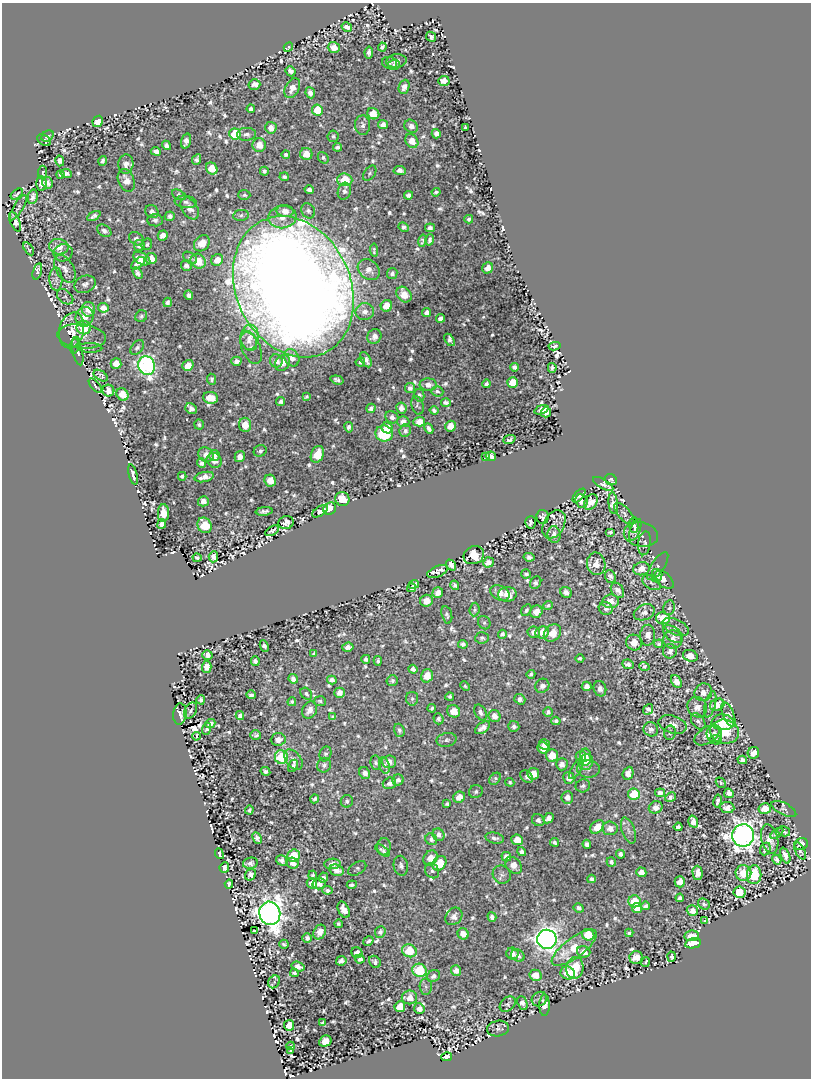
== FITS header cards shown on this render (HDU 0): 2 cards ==
NAXIS1  =                  809 /
NAXIS2  =                 1076 /

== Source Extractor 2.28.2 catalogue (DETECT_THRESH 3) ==
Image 809 x 1076 px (HDU 0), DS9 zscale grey, 1 PNG px = 1 image px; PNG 813 x 1080 px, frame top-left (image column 1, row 1076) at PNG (2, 3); each listed source drawn as its Kron ellipse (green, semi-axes under 4 px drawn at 4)
Background 0.194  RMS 0.0067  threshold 0.0201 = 3 sigma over >= 5 px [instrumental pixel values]
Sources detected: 1056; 1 with non-positive FLUX_AUTO (blend fragments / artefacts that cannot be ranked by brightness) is neither listed nor drawn; of the other 1055, the 500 brightest by FLUX_AUTO listed and drawn (555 fainter detections omitted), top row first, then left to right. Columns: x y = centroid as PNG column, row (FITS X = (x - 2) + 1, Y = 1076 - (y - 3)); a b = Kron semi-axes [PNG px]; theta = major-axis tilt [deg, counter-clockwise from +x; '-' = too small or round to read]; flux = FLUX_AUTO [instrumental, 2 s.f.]
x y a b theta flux
347 27 5 4 - 2.6
431 37 5 4 - 1.6
288 47 5 4 - 1.1
334 47 6 5 - 4.6
382 47 4 4 - 1.4
369 52 6 4 82 2
396 61 10 6 7 2.5
389 63 8 6 -16 0.98
394 65 6 5 - 1.9
291 71 5 5 - 2.2
444 81 6 5 - 3.6
254 84 6 5 - 3.3
404 87 7 5 68 2.9
292 88 11 7 64 4.3
310 93 5 4 - 2.3
251 109 4 4 - 1.5
317 110 5 5 - 13
373 114 6 5 - 6.3
98 121 6 5 - 4.7
363 125 10 7 -89 2
383 125 5 4 - 2.7
411 126 7 6 - 2.4
465 127 3 3 - 1
271 128 6 5 - 3.8
235 134 6 5 - 24
246 134 9 6 3 2.2
436 134 5 4 - 2.1
48 136 6 5 - 1.5
333 136 6 5 - 1
44 140 8 5 -34 1.1
186 141 8 4 74 3.1
412 141 7 6 - 5
166 145 5 4 - 1.5
259 145 7 6 - 5.4
338 147 4 4 - 1.5
156 151 5 4 - 2.2
286 154 4 3 - 1.3
306 154 6 6 - 5.4
323 158 6 5 - 0.99
197 159 6 4 64 1.6
60 161 5 4 - 2.6
103 161 5 4 - 1.5
126 164 10 7 85 3
212 168 6 5 - 9.1
400 170 6 4 -3 2
264 171 4 4 - 1.2
43 172 6 4 87 1.1
66 173 5 4 - 1.8
370 173 9 5 53 1.1
60 174 4 4 - 1.3
284 177 4 3 - 1.1
126 180 12 8 -67 4.8
345 180 7 6 - 23
41 183 7 5 -88 3.5
47 183 6 5 - 2.4
309 189 5 4 - 2
344 191 9 6 73 1.8
436 192 4 4 - 1.1
17 194 7 3 37 1
179 195 7 4 -26 1.1
244 195 6 5 - 1.1
408 195 4 4 - 1.9
33 197 7 5 77 1.9
186 202 11 6 -6 1.7
18 208 14 5 59 1.2
190 208 12 7 -57 4.3
285 211 8 6 -8 3.7
308 211 8 6 -57 1.3
152 212 7 6 - 2.4
241 215 8 5 9 1.1
94 216 7 4 28 1.7
170 216 5 4 - 1.8
282 217 14 11 6 5.5
469 219 4 3 - 1.1
155 220 7 6 - 1.6
15 222 10 5 -67 1.8
404 227 5 4 - 1.5
430 228 5 4 - 1.8
104 231 8 5 -33 1.7
163 235 5 5 - 3.8
136 239 8 6 -32 1.8
430 240 6 4 76 1.3
423 241 6 4 78 1.4
202 243 9 7 44 6.5
147 244 6 5 - 1.1
139 245 5 5 - 2.3
59 247 10 7 -8 5.4
29 249 7 3 -56 1
374 250 7 4 -86 1
63 253 9 8 - 1.8
151 258 5 5 - 4.5
190 258 8 5 -36 1.3
142 259 9 5 -28 5.7
217 260 6 5 - 4.5
198 261 8 7 - 8.3
138 263 8 4 39 2.5
186 265 5 5 - 1.9
488 268 6 5 - 3
65 269 15 9 -60 2.9
369 270 12 9 -39 4.2
37 271 8 3 73 1.1
137 273 6 4 -57 1.8
392 273 6 5 - 1.6
56 279 11 6 -87 1.9
85 284 11 8 24 2.3
293 287 73 57 -65 1900
189 295 5 4 - 1.9
404 295 8 6 -49 6.8
65 297 9 6 -39 1.1
167 302 5 4 - 1.6
386 306 6 5 - 7.4
103 308 5 4 - 3.2
88 309 7 6 - 6.3
365 312 9 8 - 3.3
427 312 4 4 - 2.6
141 316 6 5 - 1.2
84 317 10 9 - 3.7
441 318 5 4 - 2
84 328 7 6 - 13
72 330 18 12 76 6.4
82 336 24 12 -6 4.5
374 336 8 6 57 3.2
250 337 12 9 86 4.4
449 340 7 4 -57 1.5
249 341 10 7 -61 3
75 345 8 5 77 1.3
554 346 6 4 9 1
90 348 12 5 -2 1.3
137 348 8 5 53 1.3
251 348 17 9 -67 2.9
78 352 14 5 -76 2.2
292 358 9 7 -61 3.9
366 360 8 4 -62 2.8
236 361 5 4 - 2.2
276 361 6 6 - 2.8
360 362 5 3 - 1.2
282 363 8 6 48 3.1
116 364 5 5 - 6.7
147 365 9 8 - 150
188 365 6 5 - 5.8
514 367 4 4 - 1.7
552 368 5 4 - 1
101 376 8 5 -32 1.5
212 379 5 4 - 1.5
337 380 6 4 -18 1.4
512 382 5 5 - 7.1
486 384 4 4 - 1.5
428 385 8 6 -2 3.2
95 386 9 2 -49 1.1
410 388 5 5 - 1.7
108 391 6 6 - 2.7
437 391 6 5 - 1.2
122 394 7 5 -51 6.2
419 395 6 5 - 1.2
306 397 4 4 - 1
211 398 7 5 -7 6.6
281 402 4 4 - 1.3
446 402 5 4 - 1.4
417 405 9 6 -73 1
371 408 5 4 - 1.8
401 408 6 5 - 2.5
191 409 6 5 - 2.1
434 410 4 3 - 1.6
541 410 7 4 20 2.7
546 412 5 5 - 2.7
392 417 7 6 - 2
403 422 6 5 - 2.7
419 422 6 5 - 4.5
199 424 5 5 - 1.2
245 425 7 6 - 6.4
450 426 5 5 - 4.4
349 427 5 4 - 1.5
387 428 6 5 - 6.9
429 429 5 3 - 1.7
405 431 6 5 - 1.7
384 434 8 8 - 19
509 440 6 4 22 1.2
260 451 6 5 - 1.3
317 454 9 6 68 9.3
206 455 8 7 - 4
215 456 5 5 - 1.7
491 456 5 4 - 2.8
240 457 5 5 - 3.8
486 457 3 3 - 1.2
214 460 8 7 - 3.5
202 463 4 4 - 2.1
133 474 10 3 -75 1.8
182 476 4 4 - 1.3
204 477 10 5 13 3.8
611 480 6 5 - 1.1
270 481 6 5 - 5.6
603 484 11 4 -30 1.4
579 496 8 4 48 1.7
342 499 7 7 - 8.6
203 501 5 5 - 2.7
581 501 7 5 -61 1.9
591 502 8 6 56 3.6
613 503 11 4 -84 2.6
330 508 7 5 39 4.9
264 511 8 4 6 1.7
320 511 9 4 33 2
163 513 9 5 89 5.3
624 513 13 6 -48 1.6
543 517 7 6 - 1.4
286 522 7 6 - 1.9
531 522 6 5 - 1
162 524 5 4 - 2.3
554 524 15 10 60 2.1
204 525 8 7 - 11
634 525 8 4 -89 1.3
635 530 11 5 68 2.2
272 531 7 4 32 1.1
610 532 5 3 - 1.1
641 534 17 12 -11 1.9
554 535 8 6 -83 2.7
644 543 12 6 83 1.3
474 555 10 8 24 11
213 557 5 4 - 2.8
529 557 5 4 - 2.1
197 558 4 3 - 1.3
488 562 5 5 - 2.5
596 564 11 9 -78 4.2
451 565 6 4 -53 3
658 566 16 6 56 1.1
641 569 8 6 15 5.3
438 571 11 5 23 4.7
526 574 5 4 - 1.2
610 576 6 5 - 1.4
657 577 6 4 51 1.4
663 579 13 7 -40 4.2
536 583 6 5 - 1.5
651 583 10 6 -33 1.5
414 584 5 4 - 1.4
455 585 5 4 - 1.1
412 588 4 4 - 1.5
617 590 8 6 -55 3.2
566 592 6 5 - 2.7
438 593 5 5 - 3.5
500 593 10 7 -27 3.9
507 594 9 7 5 5.4
426 601 6 6 - 4.1
610 601 8 6 6 6.1
548 605 4 4 - 1
606 608 7 6 - 1.6
669 608 7 5 80 1.1
474 610 7 5 84 1
526 610 6 4 59 1.2
536 612 7 6 - 4.7
644 612 11 7 22 2.5
447 615 9 5 -75 1.4
663 618 7 6 - 17
484 623 7 6 - 1.1
676 627 14 7 -25 2.7
534 632 6 5 - 2.3
542 632 7 6 - 5.7
552 633 9 7 44 5.4
502 634 4 4 - 1.4
673 634 11 7 -36 2.6
648 635 10 7 88 3.4
482 638 7 6 - 1.3
673 639 9 9 - 4.6
634 642 8 7 - 5.6
463 644 5 4 - 1.5
659 644 4 4 - 1
264 646 6 3 -65 1.8
348 647 6 4 7 2.6
670 651 7 7 - 2.2
314 653 4 3 - 0.99
207 655 5 4 - 2.5
690 656 7 5 -20 3.5
366 659 4 4 - 1.8
580 659 4 3 - 1.1
255 661 5 4 - 2
378 661 5 4 - 1.1
628 664 6 4 -9 2.3
644 666 5 4 - 1
207 667 6 5 - 3.6
413 669 5 4 - 1.9
531 674 4 3 - 1.1
427 676 7 6 - 6.5
293 679 5 4 - 2.2
332 680 5 4 - 2.2
392 680 6 5 - 1.4
676 682 7 5 -59 3.7
465 686 5 4 - 1
542 686 7 6 - 2.5
587 686 5 5 - 2.6
600 689 8 6 -73 2.1
703 692 9 8 - 3.7
340 693 5 5 - 2.8
306 694 7 5 -44 1.2
251 695 5 3 - 1.3
450 696 4 4 - 1.2
412 699 7 6 - 1.1
520 699 6 5 - 2.1
201 700 4 4 - 1.3
320 701 6 5 - 1
292 702 4 4 - 1
710 704 13 5 75 1.8
717 705 7 6 - 4.9
697 707 10 9 - 3.7
432 708 4 3 - 1
648 709 6 4 50 1.8
310 710 9 7 63 3
191 711 9 6 61 1.2
454 711 6 6 - 6.5
480 712 8 5 -62 1.7
548 712 5 4 - 1.5
180 714 11 6 83 5.2
728 715 13 5 -67 1.7
240 716 4 4 - 1.8
494 716 6 5 - 3.8
333 717 4 4 - 1.2
438 719 5 5 - 1.3
556 721 4 4 - 1.3
698 721 9 6 -53 1.5
723 722 11 8 -2 10
210 723 5 4 - 1.6
673 725 14 8 -16 3.6
514 726 5 5 - 1.5
483 728 8 5 36 3
207 729 6 4 72 1.1
651 729 7 7 - 2.1
399 730 7 5 -70 1.3
724 732 14 12 -7 14
670 733 7 6 - 1.4
714 734 8 7 - 2.4
256 735 5 4 - 1
707 735 14 8 31 3.4
196 736 4 3 - 1
278 739 7 6 - 3.3
447 740 10 6 12 1.5
716 740 6 4 -26 1.1
544 745 5 5 - 4.1
543 748 6 5 - 6.2
753 753 6 5 - 3.5
325 754 7 5 70 1.1
552 756 6 6 - 9.3
581 756 5 5 - 2.2
281 757 7 6 - 47
585 757 8 5 -88 3.3
293 760 12 7 -52 2.8
742 760 5 4 - 2.1
389 762 7 6 - 3.2
586 762 8 7 - 5.9
376 763 7 5 -81 1.1
562 764 6 6 - 2.8
324 765 7 7 - 1.7
384 765 8 5 -73 1.3
293 766 6 4 59 1.4
576 769 12 4 59 1.2
589 769 11 8 -1 2
265 771 5 4 - 1.5
365 773 6 5 - 2.3
628 773 7 5 66 3.5
533 774 6 6 - 7.3
527 777 7 5 -41 1.6
569 778 6 5 - 3
495 779 7 5 51 1.2
398 780 6 5 - 1.6
510 782 4 4 - 1.1
389 783 7 5 18 2.1
721 783 5 4 - 1
583 786 7 6 - 1.5
476 792 7 6 - 1.3
660 793 5 4 - 3
729 793 5 4 - 2.5
634 794 6 5 - 18
459 797 6 5 - 4.6
567 797 6 5 - 3.2
671 797 6 4 31 1
314 799 4 4 - 1.3
347 801 6 6 - 1.1
718 801 6 4 79 1.6
447 804 4 4 - 1.1
656 807 7 6 - 3.5
727 808 7 5 -9 3
765 808 6 5 - 6.1
784 809 13 6 -27 1.2
249 810 4 4 - 1.1
548 818 6 4 45 2.5
538 820 6 5 - 2.3
693 822 6 4 -72 4
597 827 8 5 42 7.1
678 827 4 4 - 1.4
610 828 7 6 - 4.2
628 830 13 6 -70 2.3
784 831 6 5 - 1.4
777 833 7 3 38 1.1
438 835 6 5 - 2.1
743 835 11 11 - 470
257 838 6 4 -64 1.8
495 838 9 5 -12 1.7
431 839 6 5 - 1.7
770 839 15 8 -77 4.3
517 840 6 5 - 6.1
554 842 4 4 - 1.5
587 844 4 4 - 1.8
801 844 7 5 18 4.7
384 847 9 6 83 1.3
765 849 6 5 - 1.3
382 850 9 3 -37 1.1
800 851 9 4 -62 1.1
522 852 5 4 - 1.6
219 854 5 3 - 1.2
621 854 5 4 - 1.9
293 856 6 6 - 24
785 856 8 4 -68 2.7
506 857 5 4 - 2.8
430 858 8 6 55 5.3
282 860 6 5 - 1.8
777 860 5 4 - 1.6
611 862 5 3 - 1.5
250 863 7 5 12 2
293 863 6 5 - 2.9
439 863 8 6 52 9.1
332 864 8 5 3 3
514 865 10 7 -45 4.4
401 866 10 7 -79 2.1
224 868 5 4 - 1.9
357 868 10 6 31 1.2
337 870 7 5 -22 3.3
432 871 8 6 -54 1.5
641 872 5 4 - 3
698 873 7 5 -87 2.8
743 873 8 8 - 8.3
251 875 6 5 - 2.3
313 875 4 3 - 1
502 875 9 8 - 1.9
754 875 9 7 88 22
323 878 5 4 - 2.2
591 879 4 4 - 1.5
680 882 5 5 - 4.4
312 883 5 5 - 4
229 884 4 4 - 0.99
319 884 6 5 - 2.3
352 885 5 3 - 1.3
327 890 5 4 - 1.2
739 892 6 5 - 17
680 898 4 4 - 1.5
635 901 6 6 - 17
704 904 6 5 - 1
645 906 5 4 - 1.5
579 908 5 4 - 1.7
637 908 5 5 - 3.7
344 910 8 5 -65 5
692 911 6 5 - 3
270 913 11 10 - 550
454 916 9 7 49 3
492 917 5 4 - 2.2
705 920 4 3 - 11
338 924 4 3 - 1
254 931 4 3 - 1.4
320 932 7 6 - 4.1
380 932 6 5 - 1.4
629 933 4 4 - 1.2
463 934 6 5 - 4.2
588 935 6 5 - 9.8
692 936 7 5 7 3.8
307 938 5 4 - 1.5
547 939 10 9 - 410
368 941 5 3 - 1
693 943 8 5 12 17
284 944 4 4 - 1
574 948 27 10 37 14
409 951 7 6 - 17
584 952 7 5 -18 3.4
357 953 6 5 - 2.1
512 954 6 6 - 2.6
518 955 7 5 -30 2.3
636 957 6 6 - 5.8
671 957 5 3 - 1.2
360 959 4 4 - 2.2
341 961 5 4 - 2.3
375 962 6 5 - 1.6
646 962 5 3 - 1.6
298 967 6 4 -17 3.1
575 968 11 8 81 19
419 970 7 6 - 36
456 970 5 5 - 3.3
294 973 4 3 - 1.1
568 973 7 6 - 7.3
536 975 6 5 - 5.8
434 976 7 5 32 1.7
274 982 7 5 54 1.2
426 986 8 6 -86 1.4
409 997 8 7 - 4.5
539 999 8 6 38 1.1
522 1003 7 4 -68 2.5
508 1004 9 6 42 1.4
544 1005 10 5 89 3.1
400 1007 5 5 - 11
419 1009 5 5 - 2.7
323 1023 4 4 - 1.7
289 1025 5 5 - 6.8
498 1029 11 7 10 1.7
325 1041 6 5 - 4.5
291 1046 4 3 - 2
290 1051 3 3 - 3.4
447 1057 5 4 - 2.8
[555 fainter detections neither listed nor drawn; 1 non-positive-flux detection neither listed nor drawn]